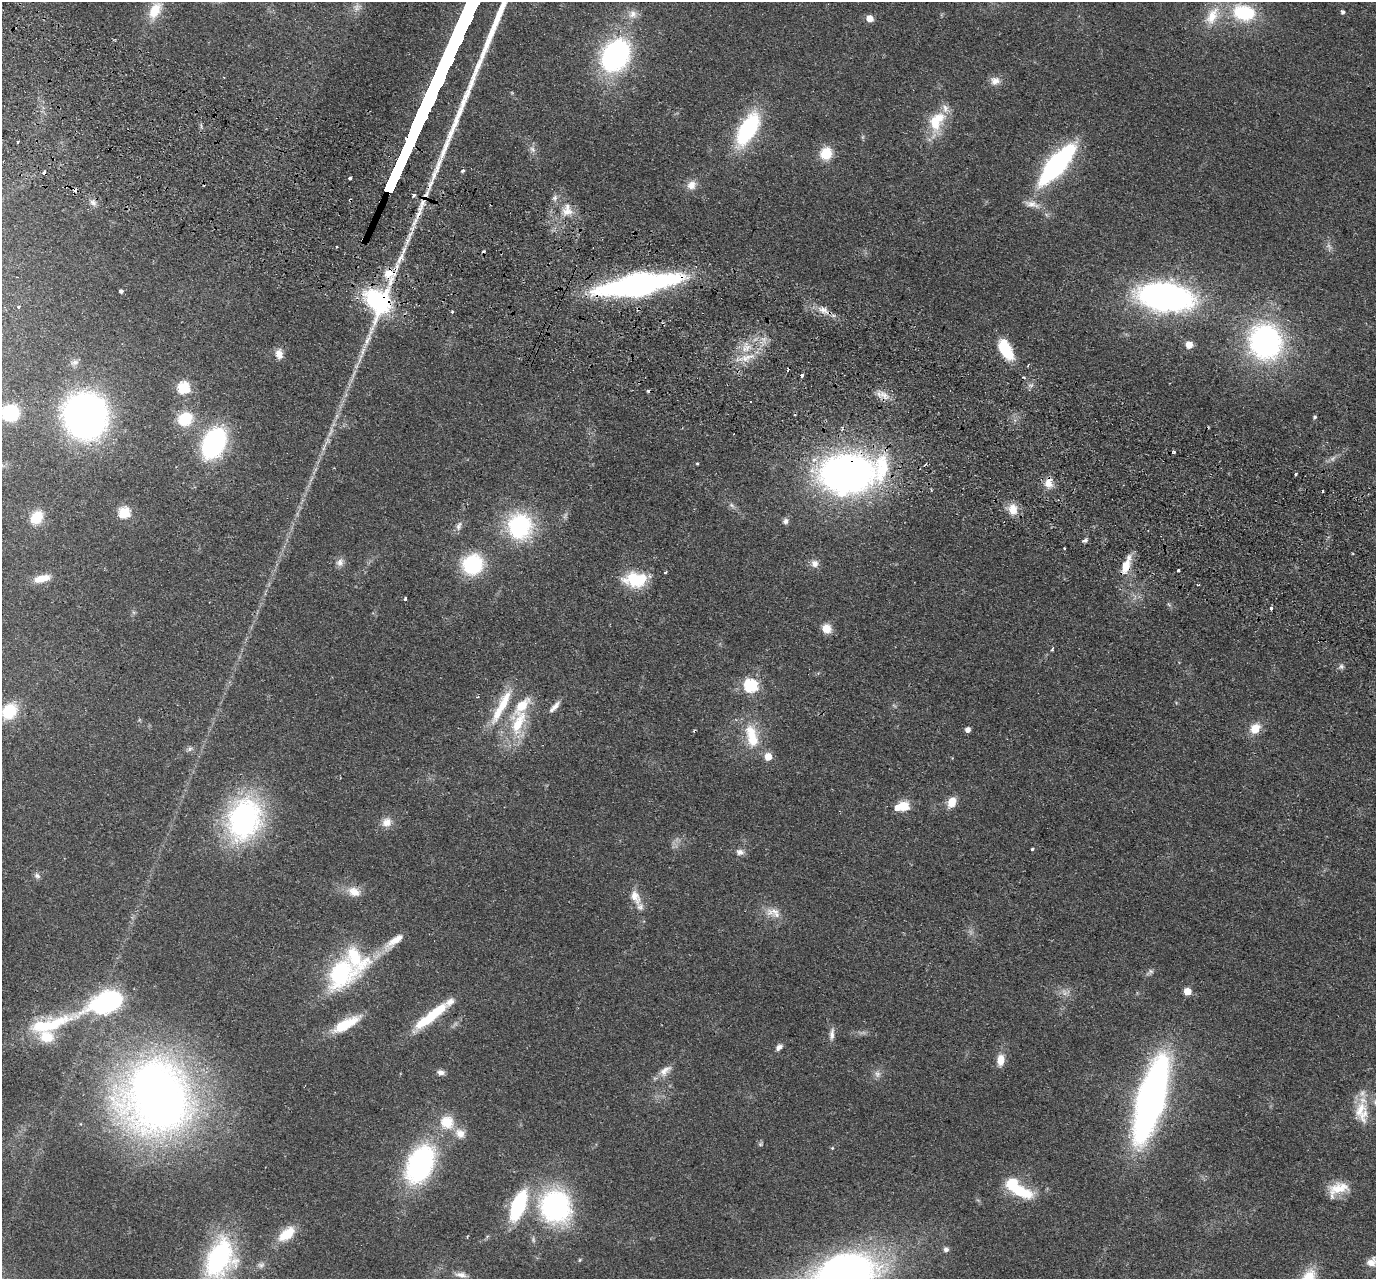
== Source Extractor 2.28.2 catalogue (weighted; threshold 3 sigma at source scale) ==
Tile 11 of 4 x 4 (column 3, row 3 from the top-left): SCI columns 2775-4148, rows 1600-2876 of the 5549 x 5621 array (HDU 1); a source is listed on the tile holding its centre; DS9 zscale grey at full resolution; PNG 1378 x 1281 px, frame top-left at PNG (2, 2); no overlay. Shown black and unused: <1% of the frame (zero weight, under 2 of 3 exposures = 3% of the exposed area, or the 3 px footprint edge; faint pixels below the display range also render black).
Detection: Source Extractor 2.28.2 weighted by HDU 2 'WHT'; one run over the whole footprint, this tile lists its part. Background 0.0798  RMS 0.008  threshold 0.0358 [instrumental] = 3 sigma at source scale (4.5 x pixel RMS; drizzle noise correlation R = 1.50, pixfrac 1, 0.05/0.05 arcsec/px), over >= 5 px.
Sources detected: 160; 3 too faint to see at this stretch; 3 inside a brighter object's white glare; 8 cosmic-ray / hot-pixel residue — not listed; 12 inside a brighter listed object's ellipse — not listed separately; the other 134 listed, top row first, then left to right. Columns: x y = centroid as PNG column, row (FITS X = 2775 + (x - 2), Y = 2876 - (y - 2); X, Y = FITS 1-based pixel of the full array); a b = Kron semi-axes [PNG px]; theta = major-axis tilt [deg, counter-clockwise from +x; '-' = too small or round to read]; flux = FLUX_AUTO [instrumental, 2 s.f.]
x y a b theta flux
357 7 10 10 - 4.5
155 10 22 12 60 18
1244 12 26 19 -9 49
1343 12 4 4 - 2.5
633 14 12 12 - 6.8
1212 16 31 15 63 21
870 18 5 5 - 12
615 55 28 21 54 180
995 81 12 10 -1 5.9
935 123 26 16 -78 22
748 129 33 14 60 92
862 137 6 4 70 1
18 142 3 3 - 2.2
532 149 7 6 - 2.5
826 153 14 13 - 17
1057 164 49 16 50 140
463 171 3 3 - 2.9
350 178 4 3 - 1.8
691 185 13 11 53 7.1
414 195 3 3 - 2.4
555 198 8 6 47 2.5
423 201 46 8 67 22
93 202 10 7 -55 3.5
1032 204 23 9 -13 7.7
567 212 17 11 9 9.8
337 247 3 3 - 1.2
390 273 29 15 32 22
638 284 63 17 10 330
121 291 4 4 - 2.2
1165 297 37 19 -8 330
378 301 27 22 -67 99
19 306 3 3 - 1.5
823 310 15 9 -28 7.2
452 312 4 3 - 0.84
367 341 29 6 63 11
1265 341 28 25 -74 200
1189 345 5 5 - 14
747 347 14 7 58 7.6
1006 349 23 12 -62 29
279 354 12 9 -75 6.6
745 358 19 9 15 12
75 362 10 7 10 3.1
802 376 3 3 - 8.3
183 388 6 6 - 82
884 395 18 9 -25 7.3
10 413 11 10 - 64
85 416 29 27 -85 460
1315 417 4 4 - 1.3
185 419 17 15 28 26
214 443 27 17 63 130
697 463 4 3 - 0.83
847 474 48 34 3 400
1296 474 3 3 - 2
1048 483 13 10 81 8.8
1323 491 3 3 - 1.3
732 505 9 6 -39 2.6
1013 509 13 11 -80 11
124 513 6 6 - 67
37 518 15 11 55 20
785 521 9 8 - 2.9
459 526 14 7 70 3.8
520 526 24 22 87 93
1085 540 6 5 - 2.1
1064 548 3 2 - 0.95
340 562 11 9 71 4.4
814 563 11 10 - 4.9
472 564 17 16 - 68
1126 566 21 10 70 14
1178 570 3 3 - 1.8
665 572 4 3 - 0.88
42 578 20 8 13 12
634 578 23 18 -18 35
1198 585 3 3 - 0.79
405 599 3 3 - 1.9
1169 604 7 4 -45 1.2
1271 608 3 3 - 5.3
826 628 11 10 - 9.1
1052 649 6 3 69 1.7
1341 666 8 7 - 2.2
751 686 7 6 - 110
477 697 4 3 - 0.76
501 706 57 11 62 28
554 707 18 6 47 5
9 711 20 16 50 27
518 723 40 18 68 39
1255 728 13 11 49 11
968 730 4 4 - 4.8
752 736 36 16 -77 29
190 749 9 6 41 2.2
952 802 12 8 68 12
904 806 6 5 - 46
897 808 6 6 - 6.9
244 819 39 30 70 190
387 822 14 12 49 7.6
1032 849 3 3 - 2.8
740 852 12 8 -15 4
37 876 9 7 -27 2.4
354 892 19 12 -20 10
635 897 22 11 -65 10
774 911 25 12 13 10
394 941 36 10 37 15
1150 972 13 6 36 2.5
341 973 38 28 53 88
1187 991 5 5 - 15
1065 992 13 9 6 5.5
107 1002 22 13 21 180
437 1011 41 11 40 29
346 1024 37 12 29 25
48 1025 74 17 17 57
832 1034 18 6 84 4.1
779 1047 9 6 44 3.2
1001 1060 13 8 84 9.6
665 1071 20 10 39 7.5
441 1072 9 7 -7 3.4
877 1074 11 9 -59 3.8
157 1096 63 59 -69 680
1151 1099 56 17 74 540
1362 1112 32 18 -85 21
447 1122 18 17 - 20
760 1144 7 5 21 1.3
832 1148 5 4 - 0.85
420 1164 36 22 67 150
1338 1189 25 14 21 18
1018 1190 36 13 -23 34
518 1206 27 11 69 74
555 1206 30 28 -74 150
287 1234 21 11 38 20
946 1249 7 7 - 2.4
219 1258 48 30 69 120
580 1260 5 4 - 0.92
1372 1262 15 11 38 7.5
261 1265 10 7 16 2.8
845 1273 52 33 12 420
461 1275 17 7 -10 5
Overlapping masked pixels (flux is a lower limit): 7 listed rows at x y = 423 201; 390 273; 638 284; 378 301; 847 474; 1048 483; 1126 566
Isophote crosses this tile's border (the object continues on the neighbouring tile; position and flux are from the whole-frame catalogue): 5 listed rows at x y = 10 413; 9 711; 219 1258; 1372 1262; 845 1273